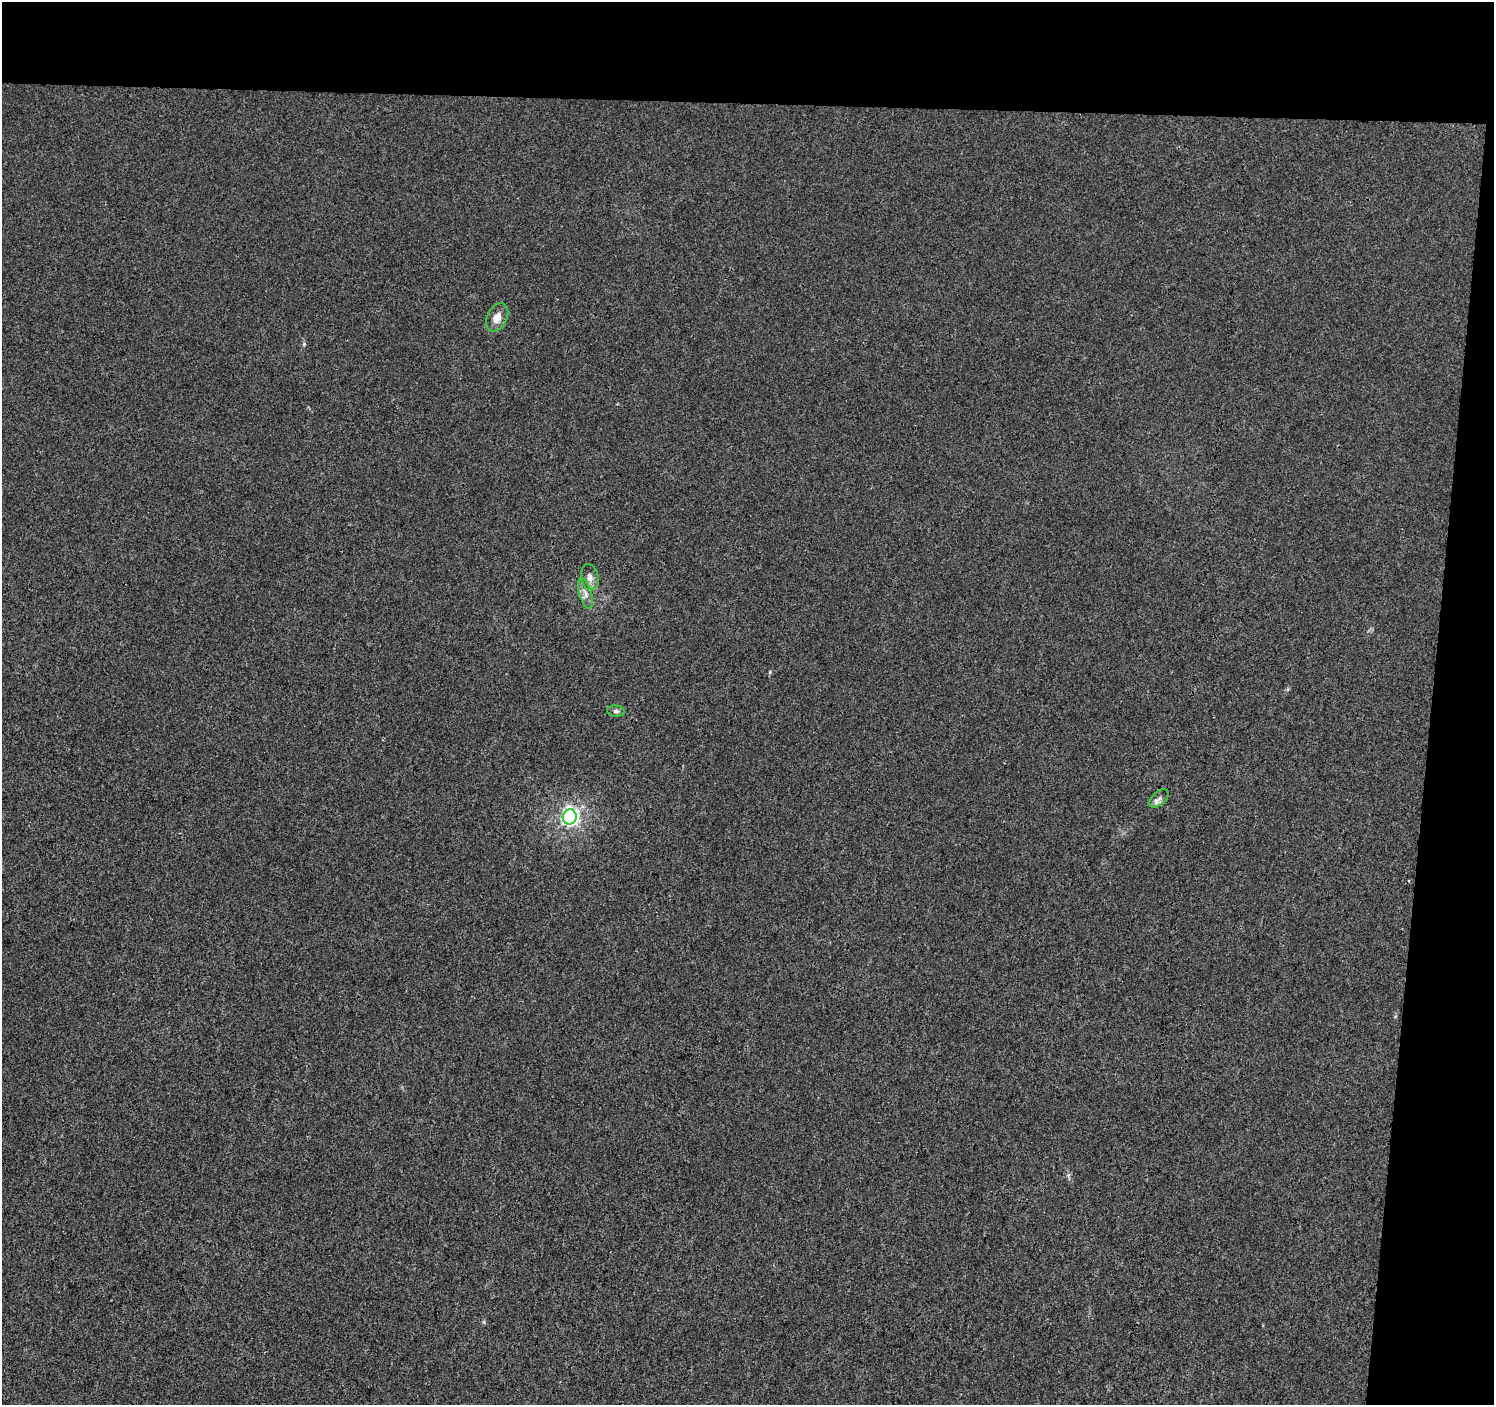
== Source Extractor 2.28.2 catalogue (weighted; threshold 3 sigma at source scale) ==
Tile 3 of 3 x 3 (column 3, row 1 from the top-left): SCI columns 2992-4483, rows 3090-4492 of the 4483 x 4719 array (HDU 1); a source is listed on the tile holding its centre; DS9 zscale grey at full resolution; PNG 1496 x 1407 px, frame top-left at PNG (2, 2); each listed source drawn as its Kron ellipse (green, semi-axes under 4 px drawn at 4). Shown black and unused: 11% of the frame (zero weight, under 3 of 4 exposures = <1% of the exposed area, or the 3 px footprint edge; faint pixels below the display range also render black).
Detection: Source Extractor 2.28.2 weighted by HDU 2 'WHT'; one run over the whole footprint, this tile lists its part. Background 0.00165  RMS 0.0029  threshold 0.0132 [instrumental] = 3 sigma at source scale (4.5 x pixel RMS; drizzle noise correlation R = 1.50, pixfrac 1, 0.0396/0.0396 arcsec/px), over >= 5 px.
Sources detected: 6; all 6 listed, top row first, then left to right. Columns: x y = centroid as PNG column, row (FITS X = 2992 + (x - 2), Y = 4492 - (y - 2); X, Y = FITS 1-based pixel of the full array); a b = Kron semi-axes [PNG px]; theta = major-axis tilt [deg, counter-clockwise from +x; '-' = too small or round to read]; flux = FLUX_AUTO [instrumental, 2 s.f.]
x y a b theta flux
497 317 15 10 65 2.8
590 577 13 8 -79 1.7
585 593 16 6 -73 1.7
616 711 9 5 -8 0.79
1159 798 11 6 43 1.1
570 817 7 7 - 100